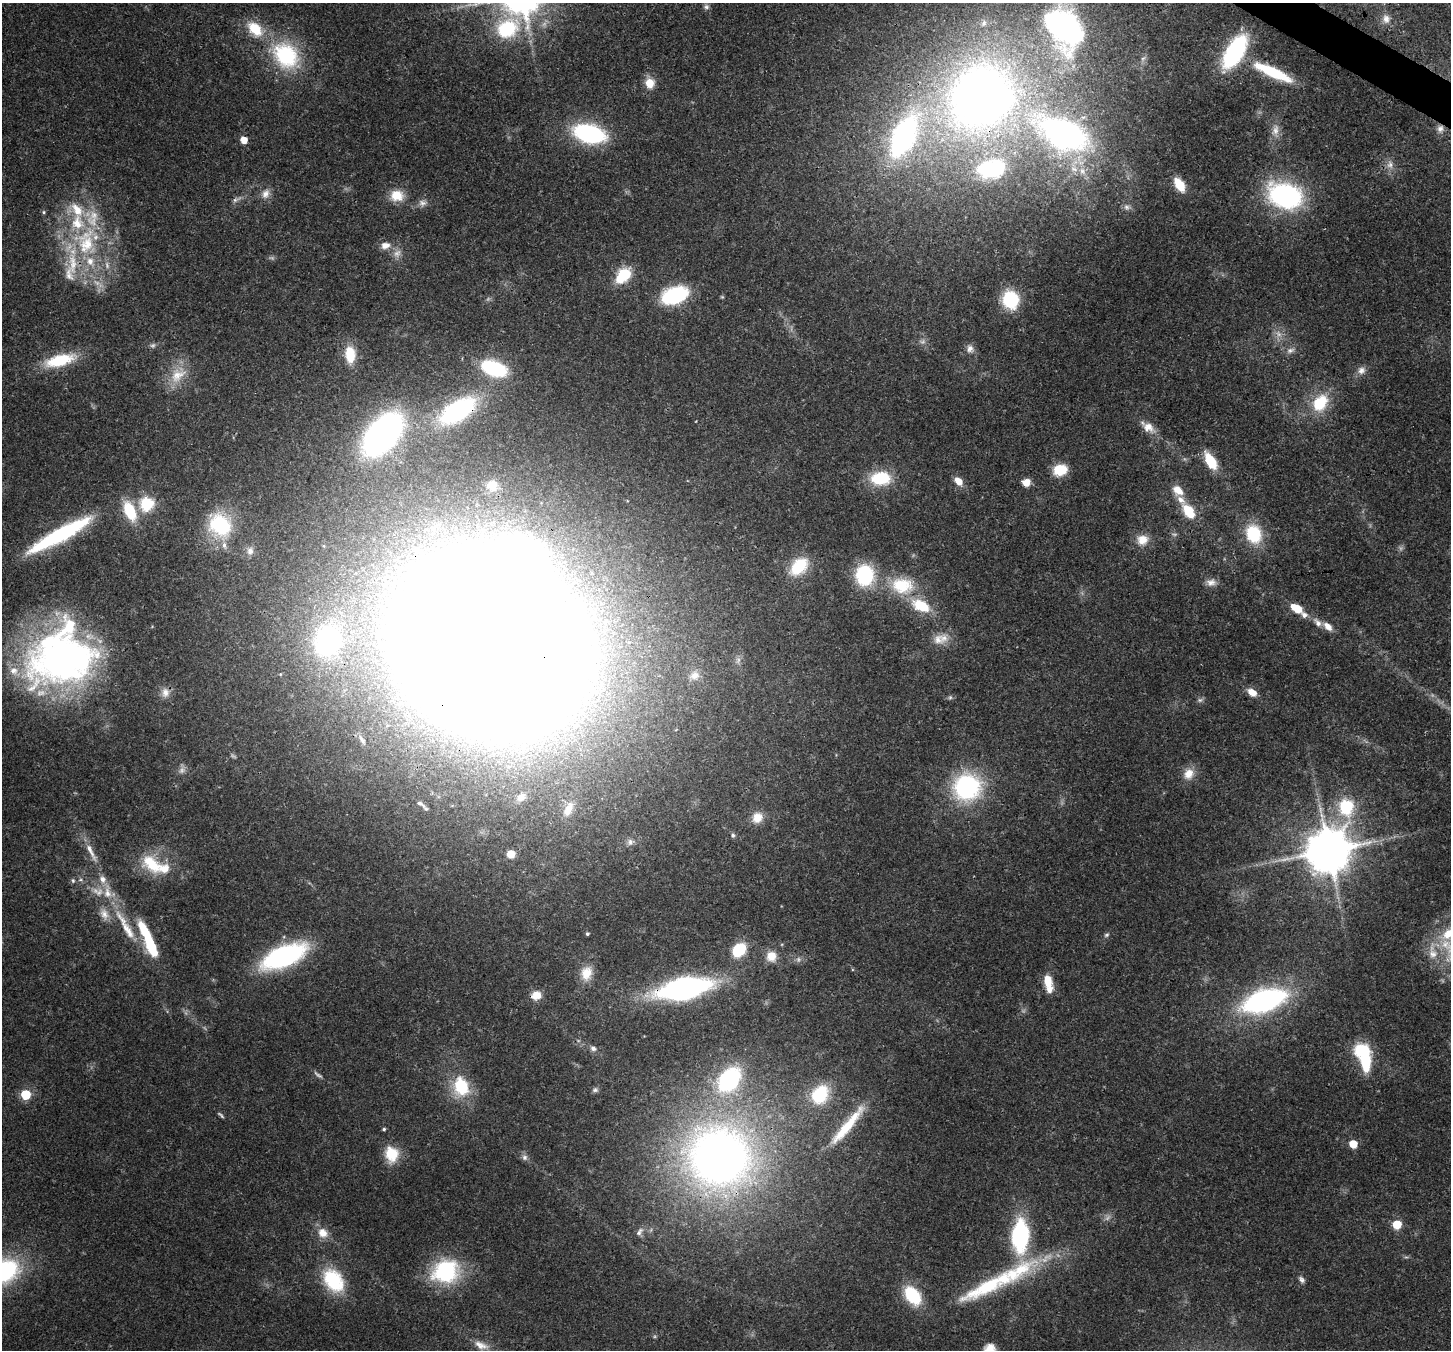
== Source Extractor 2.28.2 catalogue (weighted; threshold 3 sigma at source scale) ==
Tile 10 of 4 x 4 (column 2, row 3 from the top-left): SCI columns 1520-2968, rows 1703-3050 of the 5932 x 6037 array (HDU 1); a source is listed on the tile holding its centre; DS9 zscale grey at full resolution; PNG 1453 x 1352 px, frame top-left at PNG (2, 3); no overlay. Shown black and unused: <1% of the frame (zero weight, under 3 of 4 exposures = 7% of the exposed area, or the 3 px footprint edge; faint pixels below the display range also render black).
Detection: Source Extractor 2.28.2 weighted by HDU 2 'WHT'; one run over the whole footprint, this tile lists its part. Background 0.103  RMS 0.004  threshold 0.0179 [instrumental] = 3 sigma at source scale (4.5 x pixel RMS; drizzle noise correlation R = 1.50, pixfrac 1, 0.0396/0.0396 arcsec/px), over >= 5 px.
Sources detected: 175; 17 too faint to see at this stretch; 6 inside a brighter object's white glare — not listed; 20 inside a brighter listed object's ellipse — not listed separately; the other 132 listed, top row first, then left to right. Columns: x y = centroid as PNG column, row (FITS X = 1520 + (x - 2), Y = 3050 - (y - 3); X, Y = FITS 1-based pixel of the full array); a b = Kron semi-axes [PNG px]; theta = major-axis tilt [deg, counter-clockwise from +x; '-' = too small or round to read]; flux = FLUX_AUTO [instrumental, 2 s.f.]
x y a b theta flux
706 7 8 7 - 1.2
1386 19 13 10 -80 3.1
984 23 9 7 53 1.8
1063 27 44 29 -52 130
255 29 24 15 -45 13
507 29 31 23 6 38
1235 52 26 12 59 65
286 55 39 31 -46 36
1143 59 9 5 53 1.3
1273 72 43 10 -25 23
650 83 12 10 -81 5.8
980 97 67 50 70 340
1440 128 10 9 - 2.3
1275 130 16 9 81 3.6
589 133 25 14 -14 61
1063 134 50 25 -26 150
903 136 45 22 65 96
244 140 5 5 - 5.3
1390 165 10 9 - 2.6
991 169 33 22 8 36
1082 171 12 10 -64 4.4
1179 185 14 8 -58 9.8
265 194 13 10 66 3.1
397 196 16 14 3 7.9
1285 196 25 18 -18 90
236 200 15 5 23 1.6
422 203 12 8 -11 2.2
1127 207 10 8 10 1.8
44 212 5 5 - 0.62
86 242 49 33 88 50
385 245 13 9 14 3.6
624 274 9 6 44 42
675 295 20 12 20 46
1010 300 14 13 - 28
970 349 11 9 -73 2.3
1290 350 12 7 21 2.1
350 354 17 11 -86 11
60 360 33 12 14 21
494 368 26 14 -20 29
1361 370 12 10 35 2.6
177 375 27 18 41 11
1320 403 20 14 52 17
458 410 32 16 32 58
1148 427 17 12 -34 4.9
383 434 41 23 50 140
1211 461 19 9 -60 11
1060 470 11 9 13 15
880 478 21 14 3 19
958 481 9 6 -45 5.4
1026 482 8 8 - 4.5
492 485 12 12 - 6
1178 490 15 10 -42 5.3
147 504 6 6 - 57
130 511 22 11 -66 16
1189 511 9 6 -57 23
220 525 26 22 -51 32
1254 534 22 17 -71 19
60 535 77 14 29 52
1142 540 15 13 13 5.4
250 551 11 9 84 2.1
799 566 22 15 47 16
865 575 17 15 -90 33
1211 582 14 10 3 2.8
902 586 33 23 -9 20
1297 608 10 6 -30 12
1304 615 8 7 - 2
1328 626 14 8 -41 3.5
938 639 17 14 -39 5
328 640 34 28 73 71
491 644 102 87 -38 4000
62 660 77 56 12 190
695 675 13 10 18 3.6
1252 692 9 6 -34 5.6
165 693 14 11 -90 3.3
950 697 6 5 - 0.73
1200 700 9 6 10 1.1
362 740 15 6 -56 1.9
1189 774 16 13 57 5.6
967 787 30 29 - 50
521 797 13 9 37 3.3
420 804 14 5 -35 1.4
1346 806 8 6 -87 61
568 809 19 9 64 4.6
757 817 14 13 - 5.7
733 835 6 6 - 0.96
630 842 10 8 69 1.8
1328 850 14 13 - 1700
91 851 32 7 -62 5.4
511 854 7 7 - 4.8
152 864 31 19 -44 16
73 880 6 5 - 0.76
80 880 7 4 0 0.78
104 914 17 11 -63 4.4
125 926 61 11 -60 16
587 934 4 4 - 0.65
1106 935 7 5 17 0.83
149 941 40 8 -67 29
739 950 13 10 46 17
1432 952 29 13 -86 8.3
284 956 37 16 23 82
771 956 12 12 - 5.3
586 973 18 14 77 7
1048 981 17 9 -79 7.4
684 988 46 17 11 110
536 995 11 9 19 5
1264 1001 34 15 18 110
593 1048 7 6 - 1.6
1361 1050 7 6 - 63
318 1075 15 4 -35 1.2
729 1079 23 16 52 52
461 1086 21 15 -76 20
595 1090 8 6 8 1
26 1094 6 6 - 23
820 1095 23 18 60 19
847 1126 60 10 50 17
384 1129 4 4 - 0.66
1353 1144 5 5 - 11
391 1154 20 16 -80 10
525 1157 9 7 -63 1.5
719 1157 71 67 -19 300
1397 1224 5 5 - 16
639 1232 12 6 57 1.6
323 1233 14 12 -40 5.3
1020 1236 27 14 88 54
4 1271 32 24 28 50
445 1271 28 23 18 41
1301 1279 10 7 -52 1.4
333 1280 29 20 -55 25
988 1286 88 20 28 40
912 1295 18 12 -52 24
481 1345 23 10 -23 5.1
989 1349 13 11 42 5.2
Overlapping masked pixels (flux is a lower limit): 8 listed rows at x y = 980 97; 1440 128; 903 136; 458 410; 60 535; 491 644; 684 988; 719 1157
Isophote crosses this tile's border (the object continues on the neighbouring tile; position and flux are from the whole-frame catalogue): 3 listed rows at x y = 1063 27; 4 1271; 989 1349